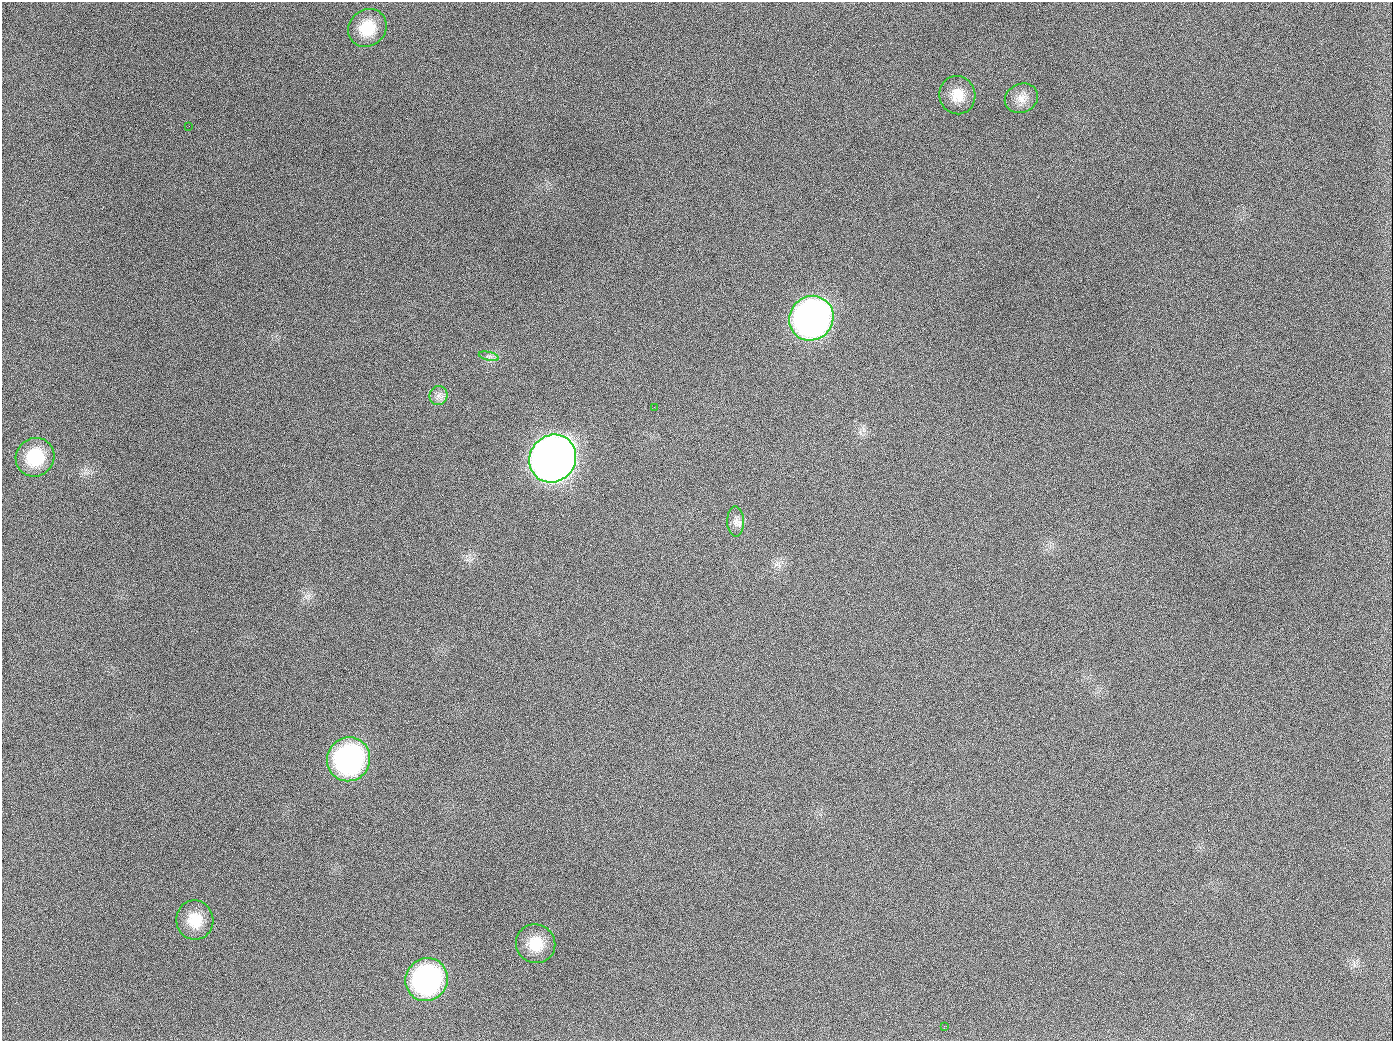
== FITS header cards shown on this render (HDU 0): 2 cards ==
NAXIS1  =                 1391
NAXIS2  =                 1039

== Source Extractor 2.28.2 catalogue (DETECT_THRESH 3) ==
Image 1391 x 1039 px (HDU 0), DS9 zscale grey, 1 PNG px = 1 image px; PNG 1395 x 1043 px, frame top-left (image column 1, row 1039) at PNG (2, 2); each listed source drawn as its Kron ellipse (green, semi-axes under 4 px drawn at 4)
Background 1410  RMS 67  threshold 201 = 3 sigma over >= 5 px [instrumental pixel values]
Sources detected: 16; all 16 listed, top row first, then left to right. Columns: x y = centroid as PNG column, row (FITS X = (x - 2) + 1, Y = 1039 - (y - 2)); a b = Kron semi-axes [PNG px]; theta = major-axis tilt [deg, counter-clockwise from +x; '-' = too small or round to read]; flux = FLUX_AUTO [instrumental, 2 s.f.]
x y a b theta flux
367 28 20 18 42 1.3e+05
957 95 19 18 - 8.4e+04
1021 98 17 14 23 5.2e+04
189 126 2 2 - 6.7e+03
811 318 23 21 51 2.5e+06
489 356 10 4 -13 1.3e+04
439 396 10 9 - 2.6e+04
654 407 3 2 - 4.0e+03
35 457 20 19 - 1.9e+05
553 459 25 22 53 5.7e+06
736 522 15 8 -89 3.2e+04
349 759 22 21 - 1.1e+06
195 920 20 18 -81 1.1e+05
536 944 20 19 - 1.2e+05
426 980 22 21 - 1.0e+06
944 1026 3 2 - 6.4e+03